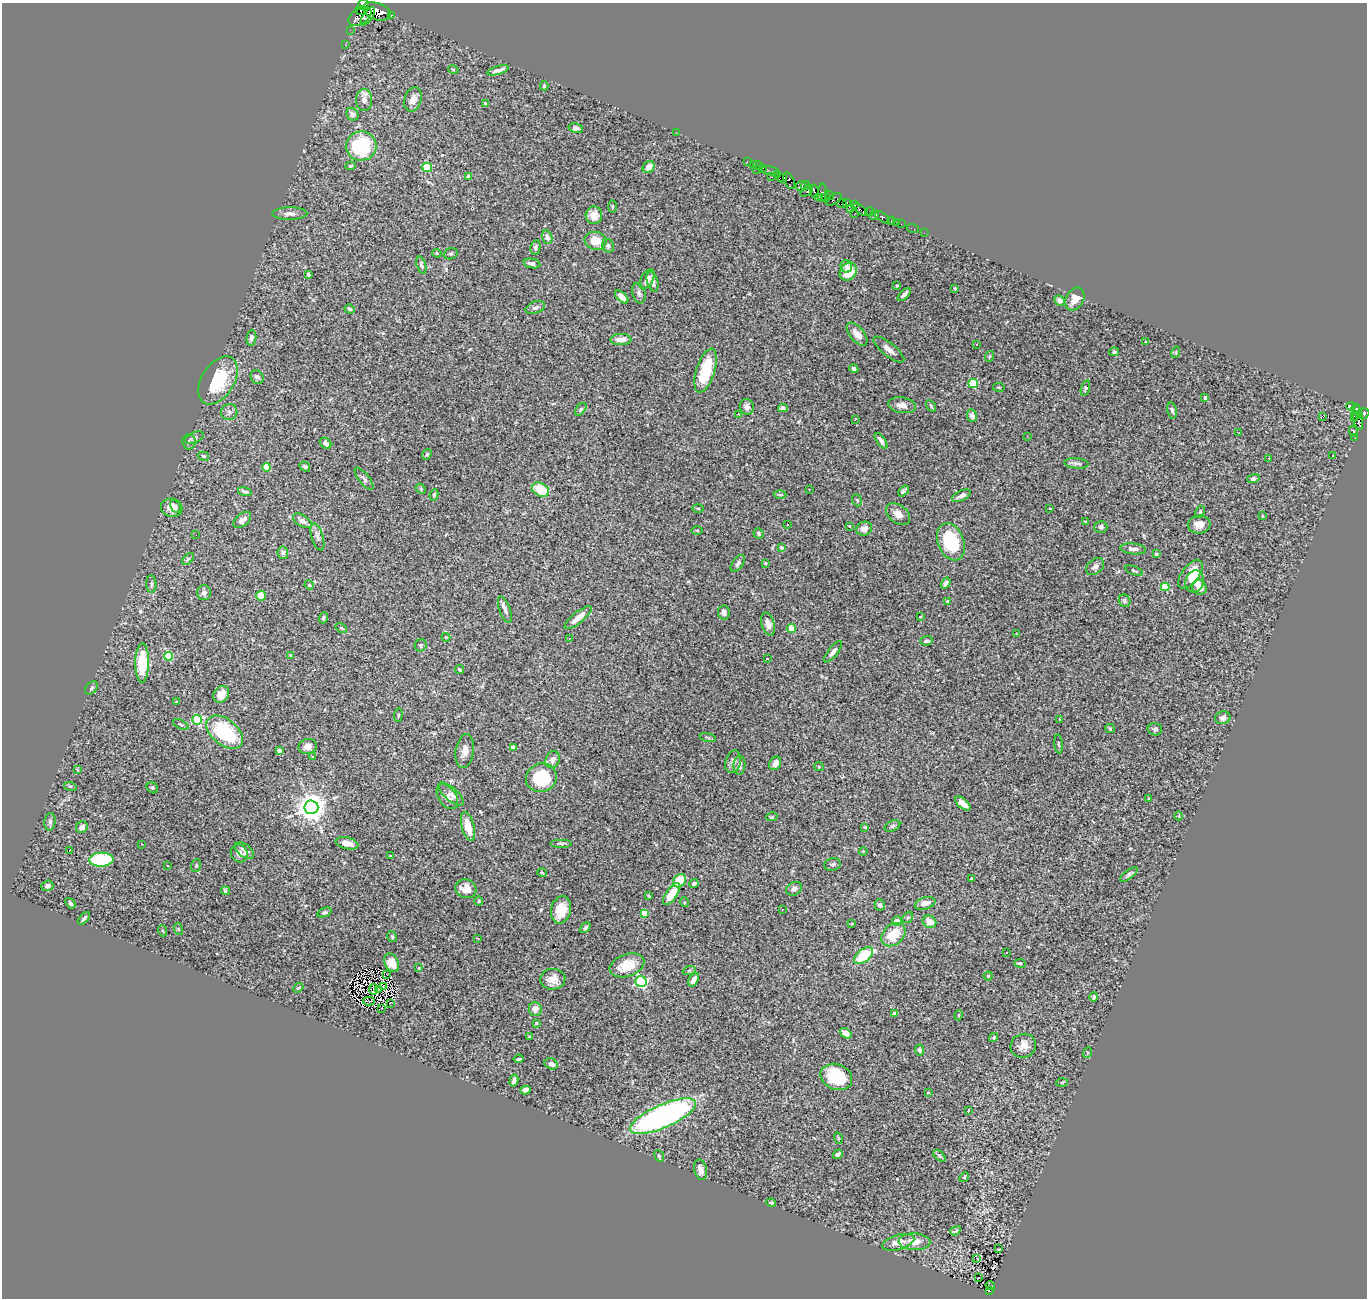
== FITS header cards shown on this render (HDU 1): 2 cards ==
NAXIS1  =                 1365
NAXIS2  =                 1296

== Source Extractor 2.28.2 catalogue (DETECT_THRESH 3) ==
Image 1365 x 1296 px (HDU 1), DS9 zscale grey, 1 PNG px = 1 image px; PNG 1369 x 1300 px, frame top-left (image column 1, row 1296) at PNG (2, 3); each listed source drawn as its Kron ellipse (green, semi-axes under 4 px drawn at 4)
Background 1.3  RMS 0.028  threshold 0.0854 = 3 sigma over >= 5 px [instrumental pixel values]
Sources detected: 336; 1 with non-positive FLUX_AUTO (blend fragments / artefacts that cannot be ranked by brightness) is neither listed nor drawn; the other 335 listed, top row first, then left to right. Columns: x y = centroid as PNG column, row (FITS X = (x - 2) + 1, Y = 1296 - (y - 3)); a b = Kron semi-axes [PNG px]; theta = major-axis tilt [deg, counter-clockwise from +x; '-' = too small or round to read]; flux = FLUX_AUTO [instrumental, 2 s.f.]
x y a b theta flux
363 4 5 5 - 870
361 10 6 4 -25 490
377 11 14 8 -18 4000
391 15 3 2 - 87
360 16 13 7 32 1800
368 16 10 5 55 1400
350 30 2 2 - 2.2
345 45 2 2 - 6.1
453 69 5 3 - 1.6
498 70 11 3 17 9
544 86 4 3 - 2.3
413 99 12 8 73 15
364 100 11 8 -89 14
485 104 3 3 - 9.6
352 114 7 5 -51 9
576 128 7 4 -12 5.2
677 133 3 2 - 2.6
361 146 15 14 - 140
747 161 2 2 - 6.3
753 164 2 2 - 4.1
758 165 5 2 - 3.8
350 166 5 4 - 2.8
649 167 6 5 - 13
427 168 5 4 - 78
763 168 3 2 - 16
757 169 3 2 - 14
770 171 8 3 -8 24
777 175 4 3 - 170
468 176 3 3 - 2.6
772 177 3 2 - 11
782 178 5 3 - 340
789 181 9 5 -64 160
801 186 5 5 - 210
805 186 5 3 - 170
807 191 7 4 40 250
814 191 6 3 -81 150
822 193 9 3 88 100
829 195 5 3 - 38
819 197 4 3 - 410
826 198 4 3 - 30
834 199 9 5 31 130
847 203 4 2 - 330
842 204 5 3 - 150
854 205 3 2 - 10
612 207 6 3 89 2.2
850 209 3 3 - 58
860 210 8 3 -39 27
870 211 5 3 - 9.1
855 213 3 2 - 4.6
290 214 17 6 0 10
594 215 9 8 - 19
874 215 5 4 - 370
883 217 9 4 -34 21
891 221 4 3 - 21
897 222 3 2 - 2.5
901 224 2 2 - 5.8
913 229 6 2 -19 6.3
924 233 2 2 - 3.5
547 237 7 5 -76 6.5
595 241 11 9 -14 29
608 246 7 6 - 4.7
535 247 7 5 80 5.2
437 253 5 4 - 2.3
451 254 7 5 22 3.5
532 263 8 4 -10 8.2
421 265 9 4 -74 4
846 266 6 5 - 6.9
848 272 10 7 50 40
308 274 4 3 - 4.2
647 279 11 6 60 13
652 282 10 5 -73 8
897 286 4 3 - 2.1
955 288 4 3 - 1.7
639 293 10 6 -74 5.8
904 294 8 4 45 7.2
622 297 8 4 -44 12
1075 299 12 9 59 15
1060 301 5 5 - 8.4
535 308 10 6 19 5.2
349 309 5 4 - 3.7
857 334 14 7 -50 16
251 338 8 5 84 7.1
621 339 10 5 2 20
1146 342 3 3 - 3.5
976 344 3 2 - 3.6
889 349 19 6 -39 12
1114 352 5 4 - 3.4
1176 352 6 3 73 2
990 356 5 3 - 2.1
854 369 4 4 - 4.7
705 371 23 9 73 70
257 377 7 6 - 6.4
218 380 26 16 58 100
973 383 5 4 - 99
999 387 6 3 -8 1.8
1085 388 8 4 73 3.1
1205 397 3 3 - 6.6
902 405 14 7 -10 12
931 406 6 2 -59 2.1
1351 406 5 4 - 100
747 407 8 7 - 8.2
783 408 5 4 - 6.7
581 409 7 4 51 3.2
1356 409 4 3 - 110
1172 410 8 4 -78 3.9
229 412 8 8 - 6.6
1356 413 9 3 75 110
1364 413 5 5 - 310
738 414 3 2 - 5.9
972 416 6 5 - 8.1
1322 416 4 2 - 28
1359 416 3 3 - 250
855 419 3 2 - 1.7
1358 421 9 4 -77 200
1353 431 5 3 - 2.2
1239 433 3 2 - 2
1027 436 3 2 - 1.6
194 438 10 5 23 5.2
1355 438 2 2 - 3.6
881 441 9 4 -54 7
189 442 7 6 - 5.5
326 443 6 5 - 7.1
427 454 6 4 50 3.2
203 456 6 4 -16 2.9
1332 456 3 2 - 2.1
1269 458 3 2 - 2.6
1076 463 12 5 -5 6
266 467 4 4 - 41
305 467 5 4 - 4.1
364 479 13 5 -51 5.7
1253 479 6 4 17 6.3
421 489 6 4 -48 2.4
809 489 2 2 - 1.1
541 490 9 6 -29 58
903 491 6 3 48 4.6
245 492 7 3 -15 4
434 495 5 4 - 3.3
780 495 6 4 0 2.5
961 496 10 5 25 8.1
857 500 6 4 -67 2.9
175 506 7 4 -62 4.9
172 508 11 9 -17 17
698 508 6 4 -1 2.2
1050 509 3 2 - 1.6
1200 512 6 3 64 2.1
898 514 13 9 -38 14
1263 515 3 2 - 1.8
242 520 10 6 40 9.2
302 521 10 5 -31 9.2
1085 522 4 3 - 1.4
787 525 3 2 - 2.1
1199 525 11 9 9 16
849 526 3 3 - 1.6
1101 527 6 5 - 5.3
864 529 8 6 20 14
697 530 5 3 - 2
759 533 5 5 - 5
196 535 2 2 - 0.86
317 537 14 6 -73 8.5
951 542 19 13 -68 100
781 547 4 4 - 5.9
1133 549 13 5 -6 8.7
283 553 6 5 - 6.1
1156 554 3 3 - 2.3
188 559 7 4 45 3.7
738 563 9 5 53 5.5
765 563 3 3 - 1.8
1095 567 10 7 39 9.4
1134 571 9 3 -21 2.6
1190 574 17 8 53 33
1195 581 11 9 74 23
946 583 6 4 57 9.4
151 584 9 5 -86 3.9
309 585 5 4 - 2.2
1165 587 4 4 - 76
1199 587 8 7 - 9.6
204 592 7 7 - 7.1
261 596 5 5 - 29
948 601 4 3 - 7.6
1125 601 6 5 - 3.9
505 610 14 5 -70 7.9
724 612 7 6 - 7.1
920 617 4 3 - 1.7
323 618 5 4 - 3.9
578 618 17 5 40 17
768 624 12 6 -71 15
341 628 6 4 -36 2.4
792 629 4 4 - 49
1017 634 4 2 - 1.3
446 637 4 4 - 1.8
569 638 3 3 - 1.5
927 641 6 4 5 4
421 645 6 5 - 3.6
833 652 13 5 51 7.5
290 655 3 3 - 2.2
168 656 4 4 - 93
767 659 3 2 - 1.7
142 663 19 7 90 64
460 670 5 4 - 4.4
91 688 7 5 49 4.5
221 694 9 7 54 15
177 702 3 3 - 1.6
398 715 7 3 82 2.1
1223 718 7 6 - 6.4
1060 719 3 3 - 1.5
197 720 5 5 - 130
181 725 8 4 -27 3.4
1110 729 5 4 - 2
1155 729 7 6 - 4.1
225 732 21 13 -39 120
708 737 8 3 -14 2.7
1059 744 9 3 -85 2.6
308 747 9 7 11 12
513 747 4 3 - 13
279 751 4 3 - 6.4
465 751 17 9 82 15
312 756 3 3 - 2
553 760 8 7 - 10
733 762 11 7 74 9.6
775 763 7 5 56 13
739 765 9 6 87 8.8
819 767 5 4 - 1.9
77 770 3 2 - 1.6
541 778 15 14 - 110
70 786 6 4 -17 2.1
152 788 6 5 - 3
451 794 16 6 -42 9
447 797 14 8 -54 11
1149 799 3 3 - 2.5
963 804 9 5 -40 11
311 807 7 7 - 2800
1179 816 4 3 - 1.4
772 817 5 3 - 1.8
50 822 9 5 83 5.5
468 826 15 6 -75 28
892 826 8 5 26 3.8
82 827 6 5 - 10
865 827 3 3 - 2.3
347 843 11 5 -13 16
561 843 11 4 0 4.2
142 844 3 2 - 2.5
69 851 4 2 - 22
244 851 11 6 -38 7.5
863 851 4 3 - 1.6
239 854 9 8 - 10
390 855 3 2 - 1.3
101 860 12 7 3 140
833 864 8 6 15 4.1
196 865 6 5 - 3
167 866 3 2 - 4.1
542 873 5 3 - 1.5
1129 874 10 4 38 4.7
971 878 3 3 - 2.6
679 881 7 5 45 46
694 883 4 3 - 5.4
47 886 6 5 - 7.3
466 889 10 9 - 18
794 889 8 6 26 7.2
225 891 5 4 - 5
672 894 13 5 55 34
649 896 4 3 - 1.9
479 901 4 4 - 2.2
684 902 5 3 - 1.7
70 903 6 4 -51 4.8
925 903 10 6 15 13
880 905 6 5 - 4.9
782 909 3 2 - 3.1
561 910 14 9 78 39
324 912 7 4 23 3.4
644 913 4 4 - 35
908 917 6 4 53 3.2
84 918 7 4 46 4.2
897 921 5 5 - 24
929 922 7 6 - 19
851 924 4 3 - 2
585 928 6 4 45 4.9
178 929 6 3 -70 2.1
163 931 5 3 - 2
893 935 13 10 42 47
392 937 6 4 -57 3.5
477 938 4 2 - 1.2
1007 952 2 2 - 1.5
864 956 11 6 38 84
392 963 9 7 -65 15
1020 963 6 4 -10 4.3
627 965 18 11 19 44
419 968 4 3 - 1.9
689 971 6 4 19 2.7
387 975 3 2 - 4
988 976 4 4 - 2.7
553 979 12 10 5 17
694 980 7 4 59 11
641 982 5 5 - 280
383 986 3 2 - 2.3
298 988 5 4 - 2.3
374 989 5 2 - 2.1
379 989 3 2 - 1.9
1094 997 4 4 - 3.7
369 1001 6 2 -1 0.63
390 1003 2 2 - 2.6
381 1008 2 2 - 2.3
535 1009 7 6 - 12
894 1013 4 3 - 11
959 1015 5 3 - 1.7
536 1023 3 3 - 5.8
846 1033 6 4 -35 13
529 1037 3 2 - 1.3
994 1037 5 4 - 2.8
1023 1046 13 12 - 19
919 1050 5 4 - 3.6
1087 1053 5 3 - 1.8
519 1059 5 3 - 3.2
551 1064 7 5 -25 6.2
836 1077 16 12 -23 100
514 1080 6 3 76 7.4
1062 1083 6 4 4 2.1
525 1090 5 4 - 9.8
928 1092 3 3 - 1.7
968 1111 3 3 - 82
663 1116 35 11 24 690
838 1138 6 3 -73 2.4
838 1154 5 3 - 4.9
659 1156 6 4 -67 2.6
939 1156 7 4 -44 3
701 1170 10 6 -77 14
964 1177 5 4 - 2.5
771 1203 5 3 - 2.9
955 1231 6 2 30 2.8
898 1242 16 7 15 17
914 1242 16 8 -2 23
999 1249 3 2 - 2.2
977 1258 4 3 - 12
979 1278 4 2 - 2
990 1286 5 4 - 1.2
989 1291 4 3 - 4.5
At the frame edge (FLAGS 8, measured only in part): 1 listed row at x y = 363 4
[1 non-positive-flux detection neither listed nor drawn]